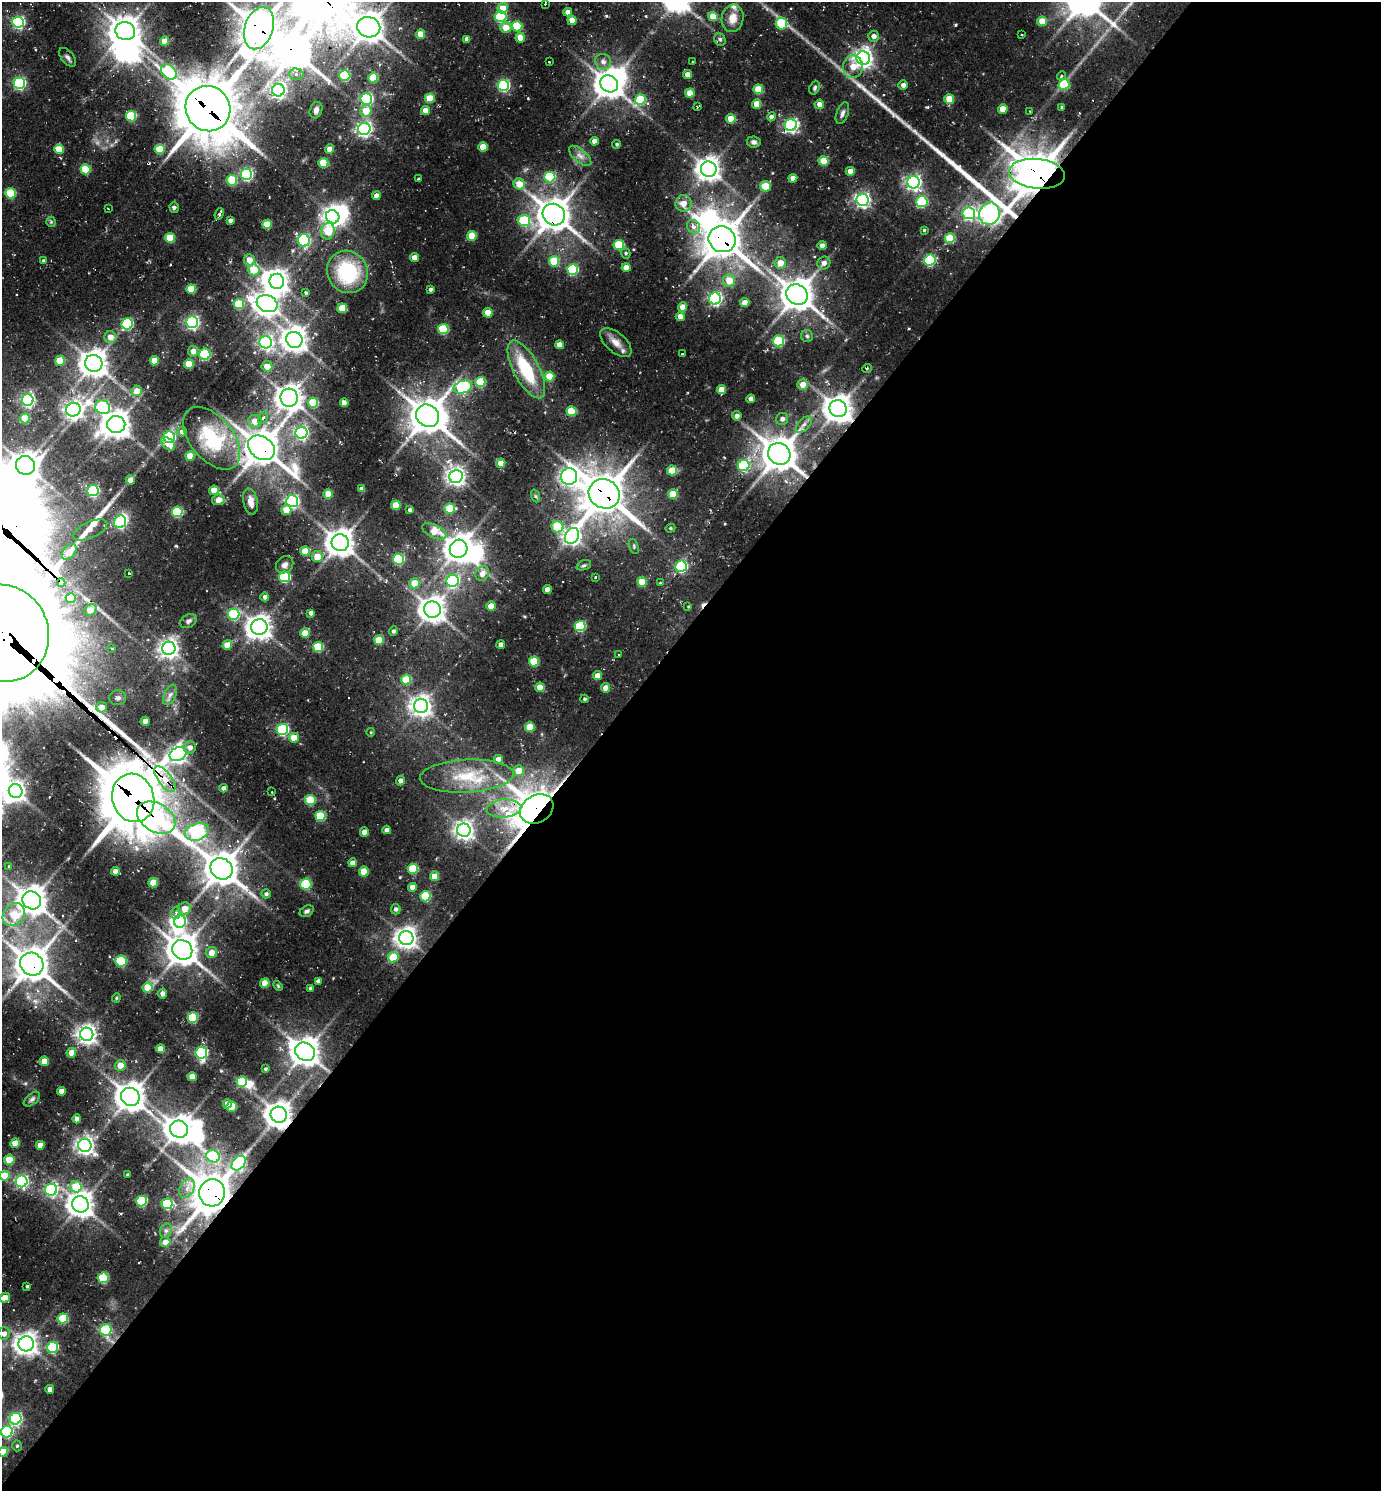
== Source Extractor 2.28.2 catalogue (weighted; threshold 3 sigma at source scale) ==
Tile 12 of 4 x 4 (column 4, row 3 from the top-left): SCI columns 4434-5812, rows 1522-3010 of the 5997 x 5989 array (HDU 1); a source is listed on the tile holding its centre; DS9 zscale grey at full resolution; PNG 1383 x 1493 px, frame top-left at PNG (2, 2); each listed source drawn as its Kron ellipse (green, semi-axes under 4 px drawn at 4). Shown black and unused: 57% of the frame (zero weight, under 2 of 3 exposures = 3% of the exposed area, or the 3 px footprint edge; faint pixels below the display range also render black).
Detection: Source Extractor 2.28.2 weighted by HDU 2 'WHT'; one run over the whole footprint, this tile lists its part. Background 0.107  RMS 0.0097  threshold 0.0438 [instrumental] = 3 sigma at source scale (4.5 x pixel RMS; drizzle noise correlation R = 1.50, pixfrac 1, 0.05/0.05 arcsec/px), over >= 5 px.
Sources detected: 399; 16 inside a brighter object's white glare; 4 cosmic-ray / hot-pixel residue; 2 long thin detections or spike segments (spike, bleed or trail) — neither listed nor drawn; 3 inside a brighter listed object's ellipse — not listed separately; the other 374 listed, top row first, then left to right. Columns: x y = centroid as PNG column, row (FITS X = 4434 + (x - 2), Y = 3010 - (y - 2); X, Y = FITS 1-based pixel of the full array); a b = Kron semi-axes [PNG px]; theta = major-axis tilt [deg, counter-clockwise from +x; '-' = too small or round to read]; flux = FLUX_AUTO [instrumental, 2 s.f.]
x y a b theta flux
545 3 3 2 - 0.85
503 8 5 5 - 14
568 12 4 4 - 6.5
500 16 6 6 - 80
713 16 5 4 - 17
733 18 14 11 78 11
572 20 4 4 - 13
1042 21 5 4 - 16
18 22 6 5 - 160
781 24 6 6 - 48
517 26 5 5 - 38
369 27 11 10 - 1300
259 28 22 14 72 2200
506 28 5 5 - 15
125 31 10 9 - 1200
421 34 4 4 - 12
1021 34 3 2 - 0.79
874 36 5 5 - 5
520 38 5 4 - 13
467 39 4 4 - 5.4
720 39 7 5 -67 2.2
164 41 5 4 - 11
68 57 11 6 -52 3.3
863 58 7 6 - 490
549 62 3 2 - 2
603 62 8 7 - 4.9
692 62 3 2 - 1.2
853 67 11 10 - 13
169 72 9 6 -44 110
296 74 7 5 -3 4.2
688 75 4 4 - 9.2
345 76 5 5 - 62
1061 76 5 4 - 1.8
373 78 5 5 - 28
19 83 5 5 - 140
609 84 9 8 - 1100
503 85 5 5 - 130
903 85 5 4 - 4.1
1064 85 5 5 - 52
815 88 7 5 68 1.9
758 89 5 5 - 26
278 90 6 6 - 290
690 93 5 4 - 15
430 98 5 5 - 22
366 99 6 6 - 140
949 99 5 4 - 20
640 100 5 5 - 44
757 104 4 4 - 14
819 104 5 4 - 7.1
697 107 3 2 - 2.2
1062 107 4 3 - 1.1
208 109 23 22 - 4000
1003 109 4 4 - 13
316 110 8 6 70 4.2
366 111 6 5 - 18
425 111 4 4 - 8.7
1030 111 2 2 - 0.77
842 113 11 6 70 3.2
131 116 5 5 - 56
771 117 4 4 - 3.6
731 119 4 4 - 17
791 125 6 6 - 220
364 129 6 6 - 290
594 141 4 4 - 6
754 142 7 5 -8 3.2
617 144 4 4 - 1.4
483 147 4 4 - 19
59 149 5 4 - 22
160 149 5 5 - 28
330 149 4 4 - 11
580 156 13 6 -40 5.4
824 161 5 5 - 22
323 163 5 5 - 30
85 169 5 5 - 35
709 169 8 7 - 810
850 171 4 4 - 7
246 174 5 5 - 140
1037 174 28 15 -6 2600
550 177 5 5 - 51
793 178 4 4 - 7.4
418 179 3 3 - 0.96
232 180 5 5 - 33
914 182 6 6 - 290
519 184 6 5 - 14
765 186 5 5 - 30
11 193 5 5 - 40
376 196 4 4 - 6.4
862 200 6 6 - 280
922 202 5 5 - 75
683 203 8 8 - 9.1
174 207 5 4 - 2
108 208 3 2 - 0.85
969 213 6 6 - 170
219 214 6 3 67 2.5
989 214 11 10 - 520
554 215 11 10 - 1600
333 217 7 6 - 500
230 220 4 4 - 3.1
524 220 6 5 - 43
51 222 5 5 - 1.5
267 224 5 5 - 22
693 227 7 6 - 6.8
924 230 3 3 - 1.1
328 231 8 6 72 29
472 236 5 5 - 24
170 238 5 5 - 28
950 238 5 5 - 36
722 239 14 12 -30 2300
304 240 6 6 - 110
619 245 5 5 - 48
822 245 4 4 - 4.6
626 253 5 4 - 1.6
415 258 4 4 - 10
249 260 6 5 - 8.8
930 260 6 5 - 78
44 261 3 3 - 2
554 261 5 5 - 37
780 263 5 5 - 11
824 263 6 6 - 4.4
626 268 4 4 - 12
573 269 5 5 - 76
254 270 6 5 - 24
347 272 22 20 -55 74
277 281 7 7 - 750
729 281 6 6 - 15
191 289 5 4 - 28
430 289 3 3 - 2.1
306 293 3 3 - 6.9
797 295 11 10 - 1600
715 299 6 6 - 200
745 303 4 4 - 11
239 304 5 5 - 39
267 304 10 8 -21 820
683 307 4 4 - 12
342 308 5 5 - 19
488 313 5 4 - 17
680 316 4 4 - 8.4
192 322 6 6 - 210
127 324 6 5 - 90
443 329 5 5 - 54
807 336 6 6 - 1.9
110 337 6 6 - 9.3
294 340 8 8 - 910
778 341 5 5 - 82
266 342 6 6 - 270
616 343 19 9 -41 9.8
560 345 4 4 - 9.5
193 351 5 5 - 7.4
205 354 6 5 - 66
682 354 3 2 - 0.85
60 361 5 5 - 23
154 361 5 4 - 18
94 363 9 8 - 1100
189 364 5 5 - 24
267 366 5 5 - 12
526 369 32 12 -62 53
867 369 5 3 - 1
549 376 5 5 - 22
480 382 5 5 - 47
803 384 5 5 - 11
463 387 9 6 17 120
721 390 4 4 - 13
137 391 5 5 - 14
289 398 9 8 - 980
751 399 4 4 - 7.1
28 400 6 6 - 210
313 403 5 5 - 43
344 403 4 4 - 7.7
102 407 8 6 -24 95
838 409 9 8 - 1100
73 410 7 6 - 460
571 411 5 5 - 33
427 416 12 10 -38 1800
737 416 5 4 - 3.6
25 418 5 5 - 26
263 418 6 4 61 2.5
782 419 6 6 - 3.5
255 421 7 6 - 9.3
804 424 10 5 47 3.9
116 425 9 8 - 1100
182 432 5 4 - 4.5
302 433 6 6 - 170
169 437 6 6 - 130
212 438 36 21 -50 62
168 444 8 5 -41 12
261 448 14 11 -37 2000
779 454 11 10 - 1800
190 456 4 4 - 15
501 463 5 4 - 12
25 465 9 9 - 1000
744 465 6 5 - 67
672 470 5 5 - 24
456 476 6 6 - 440
569 476 8 8 - 430
130 480 4 4 - 8.4
362 489 4 4 - 6
214 490 5 5 - 16
93 491 6 5 - 130
328 494 5 4 - 21
604 494 16 14 -28 2500
673 494 5 5 - 25
536 496 7 4 -70 1.7
218 500 6 5 - 7.6
250 501 13 7 -78 7.3
292 501 6 6 - 200
396 505 5 4 - 21
450 508 5 5 - 31
286 510 5 5 - 15
410 510 4 3 - 2.4
177 512 5 5 - 69
120 522 6 6 - 130
557 527 6 5 - 40
670 528 5 4 - 1.3
90 530 18 8 25 8.1
434 531 13 6 -25 19
572 536 8 6 56 420
340 543 9 8 - 1100
634 546 8 4 -72 1.7
459 549 9 8 - 1100
305 551 5 4 - 20
69 552 9 6 52 11
317 557 5 5 - 14
398 559 5 5 - 79
285 565 9 8 - 4.4
584 565 7 5 17 1.8
681 566 6 5 - 120
482 573 7 6 - 8.5
129 574 3 2 - 0.76
284 577 5 5 - 87
595 577 3 2 - 0.86
453 581 6 6 - 150
642 582 5 5 - 20
61 583 4 3 - 42
415 583 5 5 - 19
660 583 4 3 - 1
547 589 4 4 - 7.9
265 597 4 4 - 3.5
71 598 5 5 - 30
491 606 5 4 - 14
688 606 4 3 - 0.92
90 610 7 5 36 17
432 610 8 8 - 940
311 613 4 4 - 3.7
234 614 6 5 - 86
188 621 9 6 32 3.1
580 626 5 5 - 75
259 627 8 8 - 860
393 631 4 4 - 2.4
3 633 49 46 -68 26000
305 633 5 4 - 16
379 640 5 5 - 24
501 644 4 4 - 4.3
227 645 5 4 - 18
318 647 5 5 - 46
112 648 4 4 - 1
169 648 7 6 - 510
619 655 4 2 - 0.66
534 661 5 5 - 31
597 676 4 4 - 9.7
406 680 5 5 - 34
540 687 5 4 - 16
606 688 5 4 - 10
170 695 11 5 64 3.9
118 698 8 7 - 3.2
585 699 4 3 - 1.5
421 706 7 7 - 600
102 707 5 5 - 8.2
145 721 4 4 - 6.9
530 727 5 4 - 22
282 729 6 5 - 130
371 732 4 3 - 0.83
294 738 5 5 - 15
190 747 6 6 - 4.7
178 754 9 6 25 400
498 759 4 4 - 7.7
518 771 5 5 - 13
467 776 47 16 3 43
165 779 15 6 -54 130
400 781 5 4 - 5
224 788 4 4 - 3.9
16 791 7 6 - 430
272 792 3 3 - 0.68
133 798 24 21 -74 4700
310 800 5 5 - 39
504 808 17 9 4 13
537 809 18 13 30 1500
320 816 5 5 - 48
156 818 21 14 -31 120
387 830 4 4 - 5.5
464 830 7 6 - 480
197 832 12 8 18 270
364 832 4 4 - 6.7
353 863 4 4 - 6.9
9 866 4 4 - 1.9
221 869 11 10 - 1700
413 869 5 5 - 43
115 871 4 4 - 7.3
364 871 5 5 - 22
434 876 5 4 - 13
153 883 5 4 - 19
306 884 5 5 - 58
412 887 4 4 - 7
266 894 5 4 - 2.3
425 896 5 5 - 47
32 900 9 8 - 1300
185 908 6 6 - 9.5
396 909 5 4 - 2.5
307 911 7 5 29 2.5
176 913 6 4 71 1.8
14 915 12 10 48 27
180 922 6 6 - 82
406 938 7 7 - 650
182 950 10 9 - 1500
212 953 5 5 - 9
393 957 5 5 - 23
121 961 5 5 - 62
32 964 12 11 - 1800
318 981 4 3 - 2.8
265 983 5 4 - 17
278 986 6 3 -46 1.1
148 988 5 5 - 26
310 988 4 3 - 1.9
162 994 5 4 - 5.4
116 998 4 4 - 1
193 1017 5 5 - 49
87 1034 6 6 - 510
160 1049 4 4 - 10
305 1052 10 8 -30 1300
71 1053 5 4 - 9.9
201 1053 6 6 - 130
44 1061 4 4 - 14
120 1065 5 5 - 9.3
265 1069 4 3 - 1.3
192 1077 4 4 - 12
242 1082 5 5 - 41
61 1091 4 4 - 9.4
130 1097 9 8 - 1300
32 1099 9 5 39 2.4
227 1104 4 4 - 11
232 1107 5 5 - 29
279 1115 8 8 - 1100
77 1119 4 4 - 5.1
179 1129 9 8 - 1200
15 1143 5 4 - 15
40 1145 4 4 - 9.4
85 1145 7 6 - 460
213 1156 7 6 - 90
9 1160 5 5 - 20
239 1163 8 6 46 170
127 1174 3 2 - 1.1
4 1175 5 5 - 18
22 1181 6 6 - 190
76 1187 6 5 - 32
187 1188 10 7 64 6
51 1190 6 6 - 160
212 1193 13 13 - 2400
141 1201 5 5 - 71
80 1204 8 8 - 970
167 1204 5 5 - 81
166 1231 7 6 - 2.5
165 1242 5 5 - 7.1
103 1278 5 5 - 62
27 1286 3 3 - 1.2
5 1298 5 5 - 8.7
63 1319 5 5 - 46
106 1330 6 5 - 65
4 1333 6 6 - 5.9
26 1344 8 7 - 680
52 1347 5 5 - 82
50 1389 4 4 - 6.8
16 1419 6 6 - 160
7 1432 6 5 - 120
17 1446 5 4 - 1.6
3 1452 5 4 - 22
Overlapping masked pixels (flux is a lower limit): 19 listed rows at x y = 259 28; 208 109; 1037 174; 989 214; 554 215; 722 239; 838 409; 261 448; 779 454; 604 494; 61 583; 3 633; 165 779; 133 798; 537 809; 156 818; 32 964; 279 1115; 212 1193
Isophote crosses this tile's border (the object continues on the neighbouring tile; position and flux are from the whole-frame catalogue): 6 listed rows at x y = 3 633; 32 964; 4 1175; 4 1333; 7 1432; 3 1452